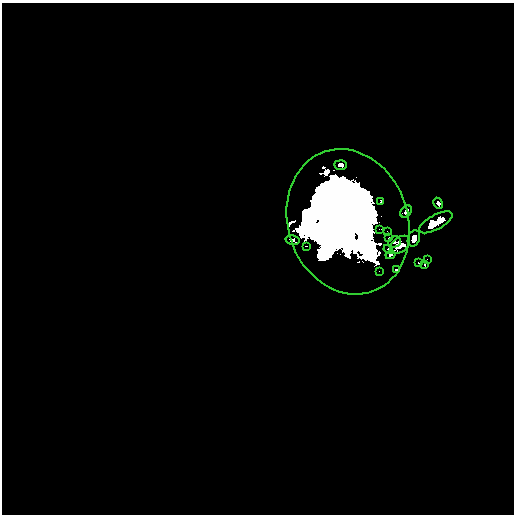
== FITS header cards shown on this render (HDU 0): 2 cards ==
NAXIS1  =                  512 /
NAXIS2  =                  512 /

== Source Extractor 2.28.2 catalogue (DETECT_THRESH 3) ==
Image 512 x 512 px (HDU 0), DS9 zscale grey, 1 PNG px = 1 image px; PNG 516 x 516 px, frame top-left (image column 1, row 512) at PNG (2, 3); each listed source drawn as its Kron ellipse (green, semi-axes under 4 px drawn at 4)
Background 774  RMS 1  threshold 3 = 3 sigma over >= 5 px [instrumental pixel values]
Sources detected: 21; all 21 listed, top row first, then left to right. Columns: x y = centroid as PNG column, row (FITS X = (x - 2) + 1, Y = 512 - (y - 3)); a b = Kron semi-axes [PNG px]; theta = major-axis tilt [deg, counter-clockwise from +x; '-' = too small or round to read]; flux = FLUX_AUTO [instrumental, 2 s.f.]
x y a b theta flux
341 165 6 5 - 640
381 201 4 3 - 380
438 203 6 4 -62 2100
406 211 7 5 48 3000
348 222 74 60 -71 370000
436 222 18 7 29 16000
380 229 4 2 - 250
387 231 2 2 - 140
389 238 3 3 - 370
414 238 8 6 69 5200
293 240 7 5 -14 380
394 242 6 5 - 2000
400 245 11 7 39 8000
306 246 3 2 - 110
388 249 5 3 - 560
390 255 5 4 - 1300
427 259 2 2 - 160
418 263 3 3 - 430
425 265 4 3 - 760
396 270 4 3 - 710
379 271 2 2 - 110